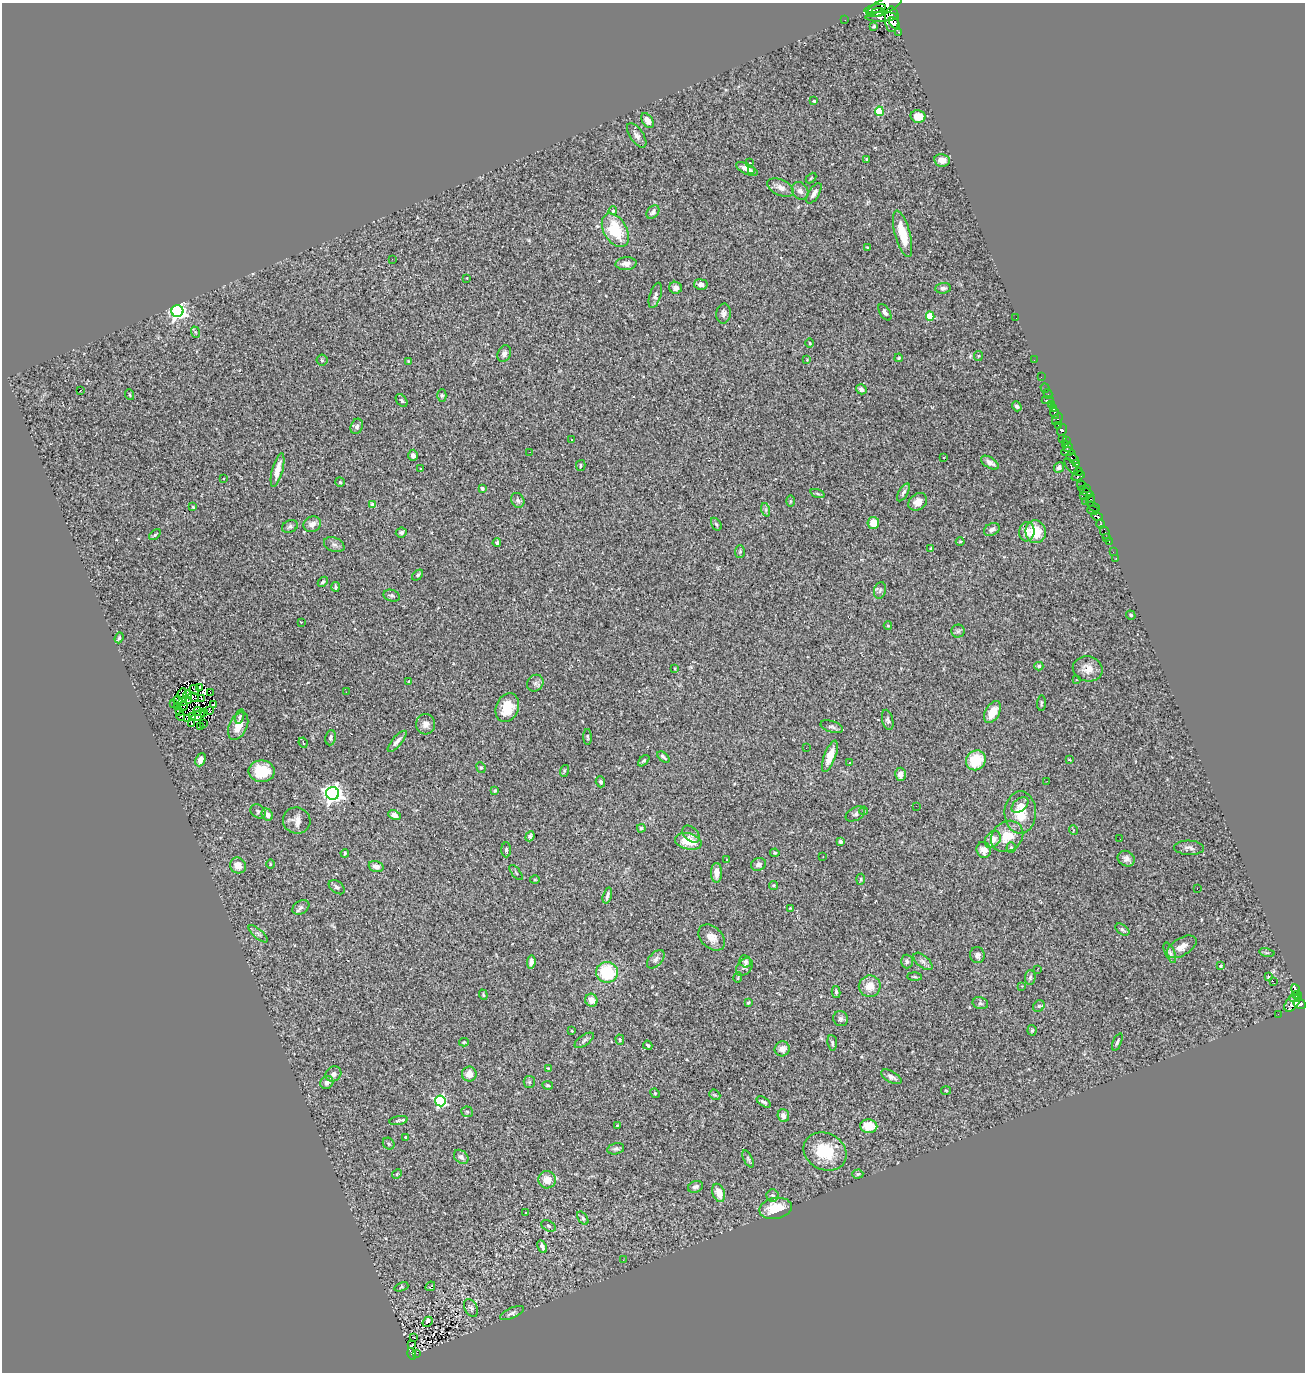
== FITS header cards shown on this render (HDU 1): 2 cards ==
NAXIS1  =                 1303
NAXIS2  =                 1370

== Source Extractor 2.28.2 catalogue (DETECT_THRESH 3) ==
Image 1303 x 1370 px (HDU 1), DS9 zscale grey, 1 PNG px = 1 image px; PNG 1307 x 1374 px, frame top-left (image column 1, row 1370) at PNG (2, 3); each listed source drawn as its Kron ellipse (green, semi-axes under 4 px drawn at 4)
Background 0.768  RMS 0.035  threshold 0.106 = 3 sigma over >= 5 px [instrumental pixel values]
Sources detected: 327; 2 with non-positive FLUX_AUTO (blend fragments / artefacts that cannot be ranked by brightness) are neither listed nor drawn; the other 325 listed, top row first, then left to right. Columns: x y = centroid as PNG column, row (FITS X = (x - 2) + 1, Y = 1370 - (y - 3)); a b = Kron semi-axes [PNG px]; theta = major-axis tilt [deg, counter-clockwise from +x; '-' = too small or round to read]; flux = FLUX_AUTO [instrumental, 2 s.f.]
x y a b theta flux
884 6 19 7 27 6700
875 9 11 3 12 2400
878 12 7 4 1 2500
881 17 16 5 2 5200
892 19 12 7 -90 12000
845 20 2 2 - 10
895 23 7 4 -51 4200
874 26 3 3 - 3.3
899 32 3 3 - 230
814 101 3 3 - 3.6
879 111 5 4 - 100
918 116 7 6 - 34
647 121 8 5 -56 15
637 135 14 6 -55 11
867 160 3 3 - 2.7
942 160 8 6 -10 19
750 163 3 2 - 1.2
747 169 12 5 -25 16
752 171 2 2 - 28
811 178 6 4 45 2.7
780 187 14 7 -24 15
800 191 9 7 -53 11
814 193 11 5 58 12
613 211 4 4 - 5.7
653 212 7 5 51 7.7
615 230 18 11 -59 100
903 234 24 7 -75 60
867 247 3 2 - 2.1
392 259 2 2 - 2.6
626 264 10 6 4 15
467 278 3 2 - 1.5
701 284 7 5 -7 10
675 288 6 6 - 10
943 288 8 5 4 8.2
655 295 13 5 71 8.3
177 311 6 6 - 1200
885 312 9 5 -57 7.2
724 314 10 7 84 9.5
930 316 4 4 - 95
1016 318 2 2 - 15
195 332 6 3 -70 2.6
810 343 5 3 - 2
504 354 8 6 67 8.3
978 356 5 4 - 2.6
899 358 4 3 - 2.9
322 360 5 5 - 3.5
807 360 3 3 - 2.1
1034 360 2 2 - 5.9
408 361 4 4 - 1.9
1041 377 2 2 - 17
1045 388 5 3 - 18
861 389 5 5 - 9.8
81 390 3 2 - 4.9
1048 394 5 2 - 29
130 395 5 3 - 2.3
442 395 6 4 89 3.5
1048 400 6 2 0 59
402 401 7 5 -52 4.6
1051 404 4 2 - 61
1017 406 5 4 - 4.9
1054 409 3 3 - 65
1055 413 6 4 -78 83
1057 419 6 4 56 910
1058 425 4 3 - 960
357 426 8 6 70 7.7
1062 430 6 4 62 910
1062 439 3 2 - 23
571 440 3 2 - 1.7
1067 440 3 2 - 33
1066 445 4 3 - 910
1068 447 5 3 - 560
530 452 2 2 - 1
1068 452 6 4 1 1300
413 455 6 5 - 9
943 458 3 3 - 8.9
1073 458 7 4 -38 360
990 463 10 5 -31 12
1076 463 4 3 - 340
581 466 5 4 - 3.7
1071 466 10 4 -56 580
1059 467 5 5 - 8.2
421 468 3 3 - 4
278 470 17 5 75 26
1078 472 4 3 - 280
1078 476 7 3 20 1600
224 478 2 2 - 2
340 482 5 4 - 3
1082 485 5 3 - 610
482 488 4 3 - 4.5
1087 488 3 2 - 630
903 492 10 4 60 6.1
1086 492 8 4 -29 230
817 494 7 3 -19 3.5
1084 495 4 3 - 240
518 500 7 6 - 7.4
1090 500 6 3 79 80
791 501 6 4 89 3.1
1085 501 2 2 - 31
918 502 10 8 40 16
373 505 4 4 - 34
193 507 3 3 - 2.5
1093 507 6 3 -32 71
766 510 7 4 -72 4.7
1093 510 6 3 -3 53
1097 516 5 3 - 1100
873 523 6 6 - 32
312 524 9 7 19 14
716 524 7 4 -57 4.2
1101 524 4 3 - 250
290 526 8 6 22 5.5
992 529 8 6 28 9.6
1027 532 10 7 82 23
1036 532 11 10 - 56
1105 532 6 3 -65 65
401 533 5 5 - 6.4
155 535 7 3 39 3.7
1107 537 2 2 - 11
960 541 4 3 - 2.1
1109 541 2 2 - 22
497 543 4 4 - 5.2
334 545 10 7 -21 8.8
931 549 3 3 - 4.7
740 551 6 5 - 3.8
1113 552 2 2 - 11
1116 558 2 2 - 7.7
418 575 6 4 47 3.7
323 582 6 4 46 5
335 587 5 3 - 3.9
880 590 8 6 74 5.9
392 596 8 5 -17 5.2
1131 615 5 4 - 3.7
301 622 2 2 - 1.5
888 626 4 3 - 1.9
958 631 6 6 - 5.2
119 638 5 3 - 4.1
1039 666 4 4 - 4.1
675 668 4 3 - 1.9
1088 669 15 12 -12 26
1076 680 3 3 - 9.8
409 681 3 3 - 3.2
535 683 9 7 48 7.6
199 687 3 2 - 3.2
195 690 5 2 - 2.1
346 692 2 2 - 5.9
210 693 3 2 - 1.7
182 694 5 2 - 0.4
188 695 4 2 - 1.5
193 697 5 2 - 0.53
201 699 2 2 - 0.31
178 700 5 3 - 3.6
182 701 3 2 - 1.1
188 701 3 2 - 2.5
1041 703 7 4 86 4.3
174 704 2 2 - 1.6
214 705 4 3 - 16
177 706 3 2 - 3.3
183 706 5 4 - 3.3
507 708 15 11 69 47
179 711 3 2 - 2.7
198 711 4 2 - 0.95
209 711 3 2 - 1.5
204 712 2 2 - 2.7
992 712 12 7 61 37
192 716 2 2 - 0.65
198 716 7 3 32 0.73
181 717 4 2 - 2.8
240 717 7 4 77 4.7
188 718 3 2 - 0.078
888 720 10 5 -77 6.1
192 723 3 2 - 1.1
204 723 4 2 - 1.9
426 724 10 9 - 14
201 726 2 2 - 5.7
238 726 15 9 65 29
832 727 12 5 -17 7.1
588 737 8 3 -89 3
331 738 8 5 82 6.5
397 741 13 5 49 11
303 743 5 3 - 2.9
806 748 2 2 - 4.5
830 756 16 5 69 33
663 757 7 3 -39 5
201 760 7 4 66 15
976 760 10 9 - 74
1069 760 4 2 - 1.9
644 761 7 4 44 4
850 762 3 3 - 3.3
481 767 5 4 - 3
262 771 13 11 0 72
564 771 6 4 73 2.5
900 774 6 5 - 14
1047 781 3 2 - 2.7
600 782 5 4 - 5.2
495 791 3 3 - 2.8
333 793 6 6 - 1400
1020 805 10 6 40 10
916 806 2 2 - 2.6
258 811 8 6 -38 5.4
864 811 4 3 - 1.6
1020 812 21 15 89 60
855 814 10 6 28 6.7
267 815 6 5 - 11
394 815 6 4 -25 13
297 821 14 13 - 22
641 828 4 4 - 9.1
1073 830 5 3 - 1.7
691 834 10 6 -43 7.5
530 836 5 4 - 4.8
1007 836 17 14 39 46
1120 839 2 2 - 1.1
993 840 9 7 50 23
688 841 13 8 -13 54
840 841 4 3 - 5.1
1011 848 5 4 - 4
1189 848 15 7 -2 10
506 850 7 4 -89 4.2
984 850 8 7 - 22
345 853 4 3 - 3.1
775 853 4 3 - 3.3
823 857 2 2 - 1.4
727 859 3 3 - 3
1126 859 9 7 -30 11
270 864 5 3 - 2.1
758 864 8 6 21 8.3
238 866 8 7 - 21
376 866 7 5 -18 13
516 873 9 2 -51 2.4
716 873 10 5 90 22
861 879 5 4 - 2.9
535 880 5 3 - 2
773 885 4 4 - 3.3
337 887 9 6 -37 6.3
1197 888 3 2 - 250
607 895 8 4 74 8
301 907 9 6 32 8.5
790 908 3 3 - 1.5
1122 930 8 4 -35 5.6
258 934 12 4 -41 7.9
712 938 15 10 -44 24
1182 947 16 8 31 21
1267 952 8 4 -9 4.1
1170 953 11 5 -66 6.2
977 955 8 7 - 9.4
656 959 11 6 49 9.6
745 961 6 5 - 5.6
907 961 7 6 - 6.4
923 961 11 6 -41 8.8
531 962 6 4 82 10
1221 966 3 3 - 5.9
744 967 10 7 50 8.4
1037 969 3 2 - 2.6
607 972 11 10 - 120
915 977 7 3 -2 3.1
1030 977 7 5 87 5
1269 977 3 3 - 59
738 978 5 3 - 2.2
1273 981 2 2 - 760
870 986 11 10 - 32
1022 986 4 4 - 2
1295 990 6 3 -70 320
836 992 6 3 -77 4
483 995 5 4 - 3
1297 995 4 3 - 330
1294 998 5 2 - 120
591 1000 6 6 - 19
748 1002 4 3 - 2.5
980 1003 8 6 -14 5.5
1292 1003 10 6 51 1200
1300 1004 6 4 -27 1200
1039 1006 6 5 - 4.7
1278 1014 2 2 - 7.7
841 1019 8 7 - 7.2
1032 1030 5 4 - 3.2
572 1031 3 3 - 2.2
584 1040 11 5 35 6.6
620 1040 5 4 - 2.9
464 1042 5 4 - 2.7
1117 1042 9 3 66 4.5
832 1043 8 4 -83 4.9
648 1045 5 3 - 4
782 1049 7 7 - 17
548 1068 3 2 - 1.8
333 1074 8 7 - 8.8
469 1074 7 7 - 22
891 1077 11 5 -29 9.6
327 1082 7 6 - 11
529 1082 6 5 - 3.8
548 1085 5 3 - 3.7
946 1090 5 3 - 2
655 1093 5 4 - 2.8
715 1095 6 4 -40 2.9
440 1101 5 5 - 320
764 1102 8 3 -33 4.8
467 1112 6 5 - 3.4
783 1116 6 5 - 13
399 1121 9 4 10 4.5
617 1126 3 2 - 1.8
869 1126 8 6 -3 42
406 1137 4 3 - 4.8
389 1144 6 5 - 3.8
616 1149 8 5 14 6.1
825 1152 22 18 -28 95
461 1157 8 6 -43 7.6
748 1159 9 4 -64 4.9
397 1174 5 4 - 2.6
858 1174 5 4 - 3.7
547 1180 8 8 - 27
695 1187 8 5 21 7.1
719 1193 9 6 -72 30
773 1196 6 6 - 4.7
776 1208 16 10 11 61
525 1213 3 3 - 62
583 1218 7 4 -54 4.9
549 1226 8 5 -28 4.5
542 1247 7 4 -64 7.3
623 1260 2 2 - 3.1
430 1286 5 2 - 2.9
401 1287 7 4 20 2.9
471 1308 9 6 -60 7.3
512 1313 13 5 25 7.2
428 1322 6 3 48 80
414 1337 3 2 - 3.4
412 1345 3 2 - 2
417 1353 3 2 - 3.5
412 1354 6 4 -74 79
At the frame edge (FLAGS 8, measured only in part): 1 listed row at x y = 884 6
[2 non-positive-flux detections neither listed nor drawn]